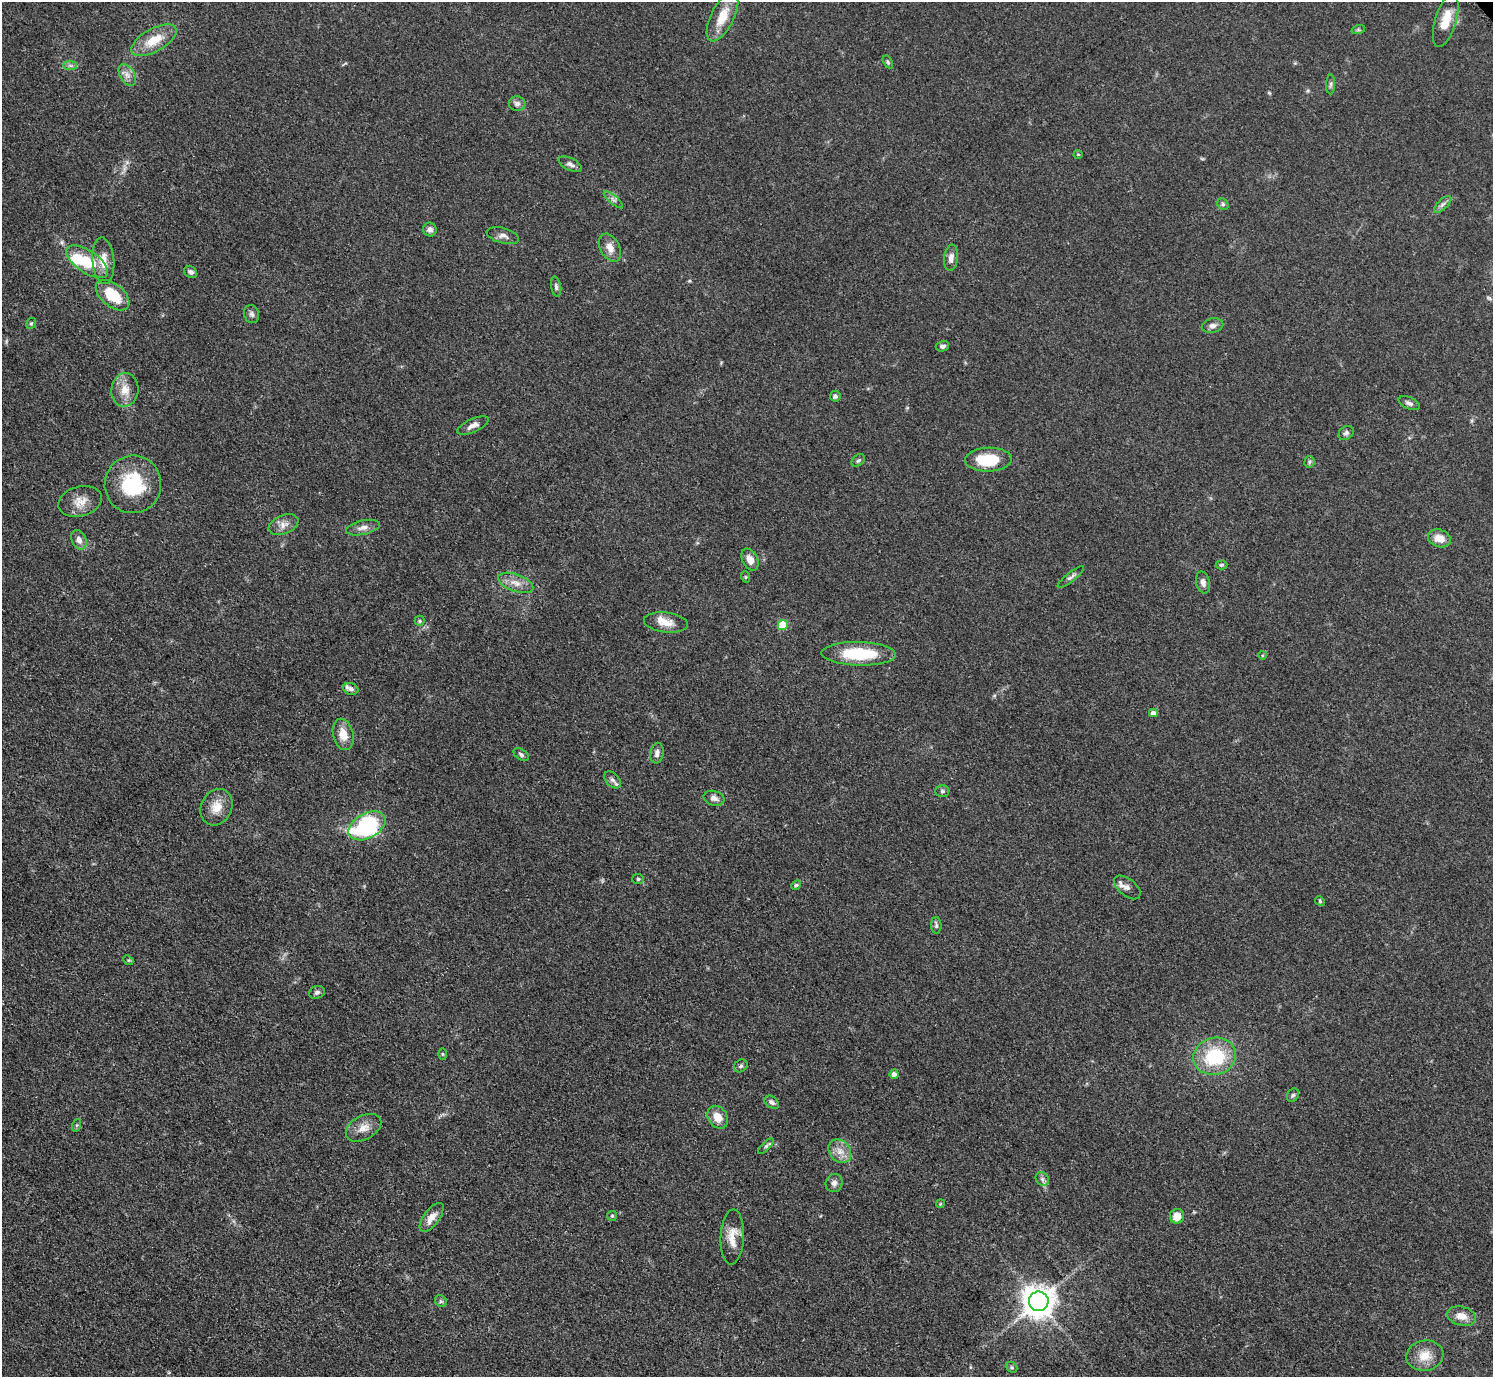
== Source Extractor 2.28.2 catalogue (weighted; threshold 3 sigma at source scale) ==
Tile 7 of 4 x 4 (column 3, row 2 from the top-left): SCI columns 2989-4479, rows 3057-4431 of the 5971 x 5968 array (HDU 1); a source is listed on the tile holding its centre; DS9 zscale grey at full resolution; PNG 1495 x 1379 px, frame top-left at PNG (2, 2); each listed source drawn as its Kron ellipse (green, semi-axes under 4 px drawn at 4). Shown black and unused: <1% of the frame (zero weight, under 3 of 5 exposures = <1% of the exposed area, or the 3 px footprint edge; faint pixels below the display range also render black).
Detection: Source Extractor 2.28.2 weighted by HDU 2 'WHT'; one run over the whole footprint, this tile lists its part. Background 0.0501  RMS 0.0052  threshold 0.0233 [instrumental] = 3 sigma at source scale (4.5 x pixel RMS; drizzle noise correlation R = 1.50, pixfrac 1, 0.05/0.05 arcsec/px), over >= 5 px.
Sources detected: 94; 2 inside a brighter listed object's ellipse — not listed separately; the other 92 listed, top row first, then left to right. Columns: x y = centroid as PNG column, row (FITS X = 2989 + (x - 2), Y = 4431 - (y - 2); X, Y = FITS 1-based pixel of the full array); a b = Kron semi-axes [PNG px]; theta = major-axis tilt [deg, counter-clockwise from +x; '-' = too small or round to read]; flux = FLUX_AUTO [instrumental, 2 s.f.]
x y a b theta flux
722 17 27 11 64 12
1446 20 27 10 73 9.8
1358 30 7 4 18 0.84
154 40 25 11 29 12
888 62 7 4 -61 0.82
70 66 7 4 0 1.2
127 75 12 7 -60 3.1
1331 84 10 4 89 1.2
517 104 8 7 - 2
1078 154 4 4 - 0.55
570 164 12 6 -26 2
613 200 12 4 -40 1.5
1223 204 6 5 - 0.91
1443 204 11 5 45 1.7
430 230 7 6 - 2
503 236 16 7 -15 2.7
610 248 15 9 -61 4.6
951 258 13 7 83 3.2
103 261 23 11 -85 7.3
87 262 24 11 -34 19
191 272 7 5 -38 1.5
556 287 10 5 -80 1.5
113 295 19 11 -40 16
252 314 9 7 -71 1.7
31 323 6 4 66 0.78
1213 326 11 7 14 2.2
942 346 7 5 15 1.6
125 390 17 13 85 7.3
835 396 5 5 - 1.2
1409 403 11 6 -22 1.9
473 425 17 6 24 3.1
1346 433 8 6 37 1.5
858 460 7 5 46 1
989 460 23 12 2 21
1309 462 6 5 - 0.87
133 484 29 28 - 32
80 501 22 15 16 7.3
284 525 15 9 23 3.9
363 528 17 7 12 3.2
1439 538 11 8 -18 6
79 540 10 7 -66 3
750 559 12 7 -61 4.8
1222 565 6 4 3 0.94
746 577 6 3 -71 0.58
1071 577 16 4 39 1.7
1203 582 11 7 -75 2.3
516 583 18 8 -20 5.2
420 621 5 5 - 0.9
666 622 22 10 -7 6.6
783 625 5 5 - 15
859 654 37 12 -1 25
1263 655 4 3 - 0.46
351 689 8 5 -19 1.6
1153 713 4 4 - 2.2
343 734 16 10 -75 7
657 753 10 6 80 2.6
521 754 8 5 -34 1.3
612 780 10 6 -47 1.9
942 791 7 5 -1 1.1
714 798 11 7 -17 2.5
216 807 19 15 62 7.8
367 826 20 12 29 68
638 879 6 5 - 0.86
796 885 5 4 - 1.1
1127 887 15 8 -39 3.3
1320 901 5 4 - 0.64
936 925 8 5 -87 1.2
128 960 5 4 - 0.64
317 992 8 6 20 1.6
442 1054 6 4 -89 0.7
1215 1056 21 18 15 30
741 1066 7 6 - 1.1
894 1074 4 4 - 2.2
1293 1095 7 5 61 1.1
772 1102 8 5 -34 1.5
718 1117 12 9 -56 6.1
77 1125 6 4 71 0.73
363 1128 19 12 28 5.9
766 1146 10 4 45 1.2
840 1151 13 10 -48 4.9
1042 1179 7 6 - 1.5
834 1183 9 8 - 2.3
940 1204 4 3 - 0.54
612 1216 5 5 - 0.68
1177 1216 7 7 - 6.5
432 1217 17 7 53 5
732 1237 27 11 87 8
441 1301 6 5 - 1
1039 1301 10 10 - 850
1462 1316 14 9 -16 5.4
1425 1356 19 15 11 8.9
1012 1367 6 5 - 0.81